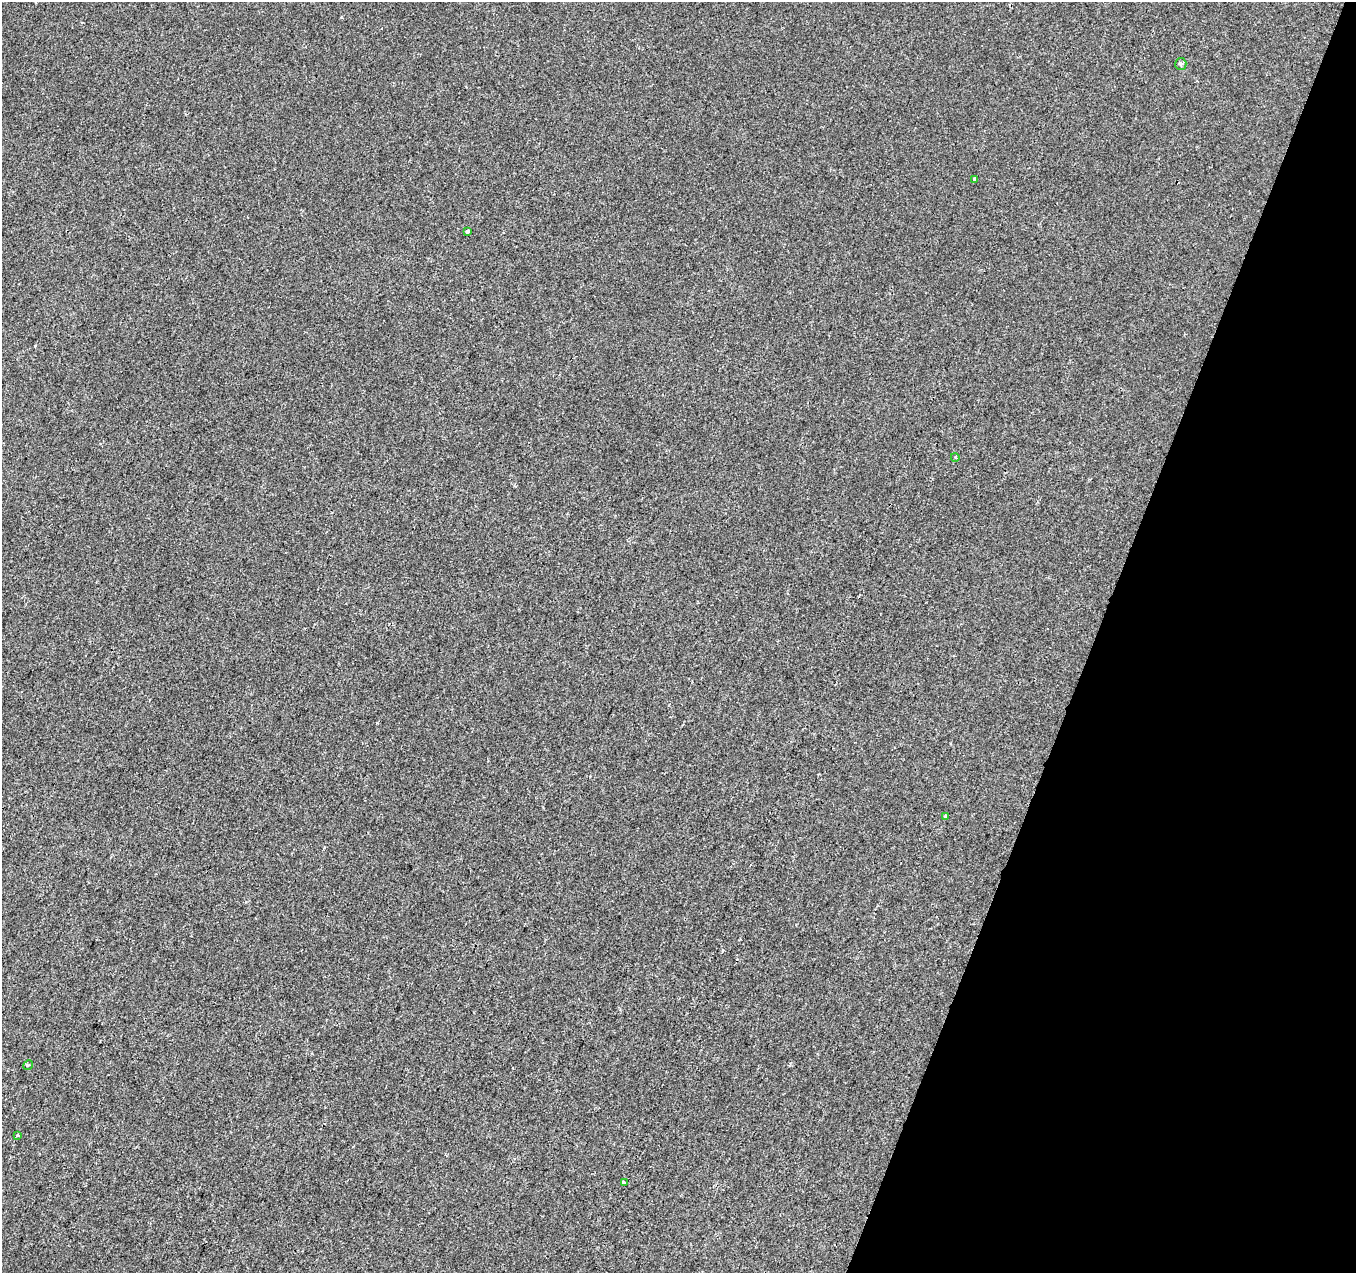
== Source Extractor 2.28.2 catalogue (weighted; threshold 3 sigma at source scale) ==
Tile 8 of 4 x 4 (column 4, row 2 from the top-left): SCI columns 4069-5422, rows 2819-4089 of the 5422 x 5573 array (HDU 1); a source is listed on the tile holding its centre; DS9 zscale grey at full resolution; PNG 1358 x 1275 px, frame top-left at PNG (2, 2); each listed source drawn as its Kron ellipse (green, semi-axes under 4 px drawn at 4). Shown black and unused: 19% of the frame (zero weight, under 2 of 3 exposures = <1% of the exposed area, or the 3 px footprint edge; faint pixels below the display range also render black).
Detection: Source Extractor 2.28.2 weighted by HDU 2 'WHT'; one run over the whole footprint, this tile lists its part. Background -5.66e-04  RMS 0.0041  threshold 0.0187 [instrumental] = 3 sigma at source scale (4.5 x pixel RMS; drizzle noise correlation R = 1.50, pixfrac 1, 0.0396/0.0396 arcsec/px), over >= 5 px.
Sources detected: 9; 1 cosmic-ray / hot-pixel residue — neither listed nor drawn; the other 8 listed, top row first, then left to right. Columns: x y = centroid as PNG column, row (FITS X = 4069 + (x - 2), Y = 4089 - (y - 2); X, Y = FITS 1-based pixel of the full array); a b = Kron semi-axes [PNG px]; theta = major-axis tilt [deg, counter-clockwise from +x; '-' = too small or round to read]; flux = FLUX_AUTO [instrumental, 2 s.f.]
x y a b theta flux
1181 64 6 5 - 0.85
975 179 3 3 - 0.46
468 232 3 3 - 2
955 457 4 2 - 0.32
945 816 4 3 - 1.6
28 1065 5 3 - 0.4
18 1135 3 3 - 0.52
624 1183 4 3 - 3.5